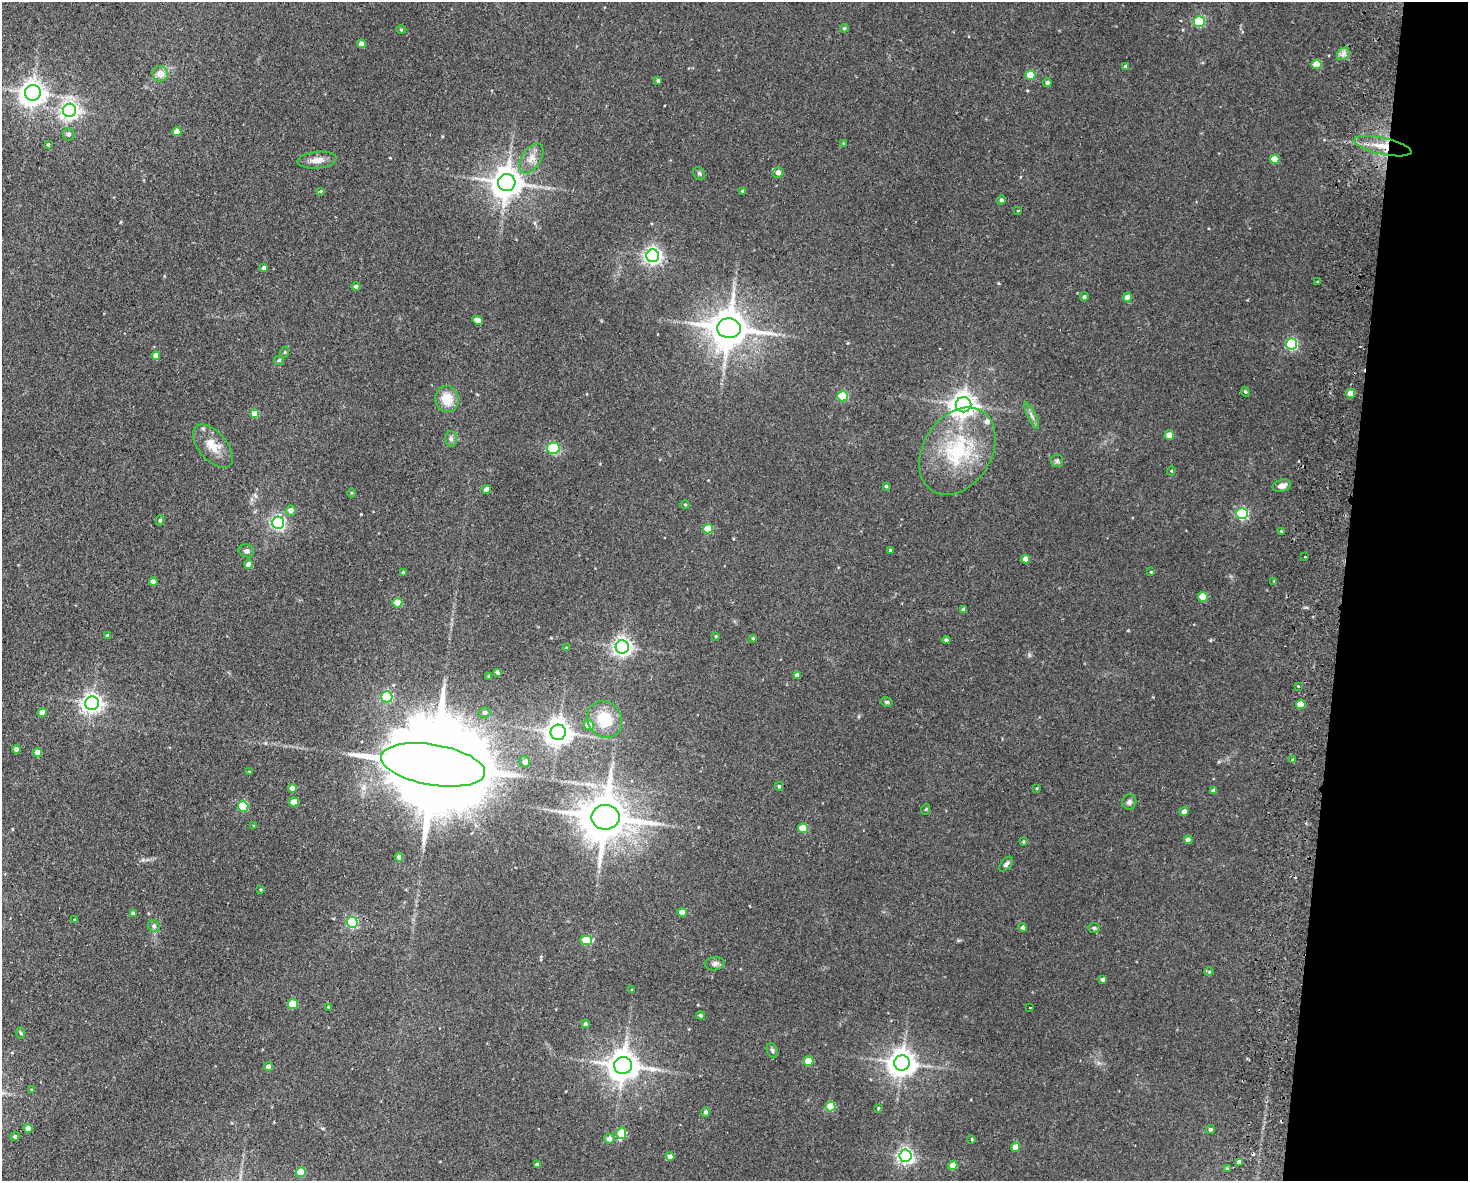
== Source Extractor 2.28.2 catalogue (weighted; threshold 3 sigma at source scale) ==
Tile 6 of 3 x 4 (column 3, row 2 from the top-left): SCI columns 3216-4681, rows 2369-3547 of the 4852 x 4736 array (HDU 1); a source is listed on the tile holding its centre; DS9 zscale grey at full resolution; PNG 1470 x 1183 px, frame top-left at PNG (2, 2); each listed source drawn as its Kron ellipse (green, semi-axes under 4 px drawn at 4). Shown black and unused: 9% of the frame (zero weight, under 2 of 3 exposures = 3% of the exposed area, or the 3 px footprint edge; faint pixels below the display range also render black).
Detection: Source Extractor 2.28.2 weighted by HDU 2 'WHT'; one run over the whole footprint, this tile lists its part. Background 0.143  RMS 0.0074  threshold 0.0332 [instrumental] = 3 sigma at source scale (4.5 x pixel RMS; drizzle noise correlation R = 1.50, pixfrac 1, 0.05/0.05 arcsec/px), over >= 5 px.
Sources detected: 166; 3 cosmic-ray / hot-pixel residue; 1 long thin detection or spike segment (spike, bleed or trail) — neither listed nor drawn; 2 inside a brighter listed object's ellipse — not listed separately; the other 160 listed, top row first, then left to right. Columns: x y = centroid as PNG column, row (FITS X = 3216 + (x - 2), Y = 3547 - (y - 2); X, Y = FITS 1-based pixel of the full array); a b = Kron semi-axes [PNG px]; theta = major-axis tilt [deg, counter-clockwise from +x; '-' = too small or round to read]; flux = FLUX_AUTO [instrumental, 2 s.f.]
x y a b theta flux
1199 22 5 5 - 52
844 28 4 4 - 0.93
401 30 5 3 - 0.76
362 44 4 4 - 5.9
1343 54 7 5 45 2.6
1316 64 5 4 - 18
1125 66 4 4 - 1.7
160 74 8 8 - 6.7
1031 75 5 5 - 18
658 81 4 4 - 1.4
1047 83 4 4 - 2
33 93 8 7 - 720
69 110 7 6 - 310
177 132 4 4 - 7.4
68 134 6 6 - 2.7
843 143 4 3 - 0.51
48 145 4 3 - 1.1
1383 146 29 8 -12 15
531 158 17 9 57 7.2
1274 159 5 4 - 14
317 160 19 8 6 6.4
778 172 5 5 - 4.6
699 173 7 5 -55 1.5
507 183 9 8 - 1200
321 191 4 3 - 0.68
743 191 4 3 - 2.1
1001 200 4 4 - 1.5
1018 211 3 3 - 0.71
653 256 6 6 - 290
264 268 4 4 - 3
1317 282 3 2 - 0.86
356 287 4 4 - 2.1
1084 297 4 4 - 1.4
1127 297 4 4 - 7.1
478 320 5 4 - 4.6
729 328 12 10 -6 2200
1292 344 5 5 - 81
285 352 6 3 72 0.77
156 356 4 4 - 6.1
279 360 5 5 - 0.97
1245 392 5 4 - 0.91
1351 393 4 4 - 11
842 396 5 5 - 44
447 399 13 12 - 14
963 405 8 7 - 710
255 414 4 4 - 11
1032 416 14 4 -65 2.5
1169 435 4 4 - 9.2
451 439 7 6 - 2.2
213 446 26 14 -49 14
553 448 6 6 - 26
957 451 47 34 58 63
1057 461 6 6 - 1.5
1171 471 4 4 - 0.77
886 486 4 3 - 0.98
1282 486 9 6 14 4.4
487 489 4 4 - 5.3
352 493 4 3 - 0.7
685 504 5 3 - 0.69
291 510 5 5 - 4.7
1242 514 6 5 - 99
160 520 5 4 - 1.3
278 523 6 6 - 170
708 529 5 5 - 19
1281 531 4 3 - 0.66
890 550 3 3 - 0.89
247 551 7 6 - 2.6
1305 557 3 3 - 1.3
1026 559 4 4 - 6.7
249 564 4 4 - 6.6
403 572 4 3 - 1.1
1151 572 4 3 - 0.57
1274 581 3 3 - 0.58
153 582 4 4 - 2.9
1203 597 5 5 - 20
397 603 5 5 - 16
964 610 4 3 - 2.4
108 636 4 4 - 3.3
716 636 4 3 - 0.66
753 638 4 4 - 0.88
946 640 4 3 - 1.6
622 647 6 6 - 340
566 648 4 4 - 0.89
497 672 4 3 - 1.4
797 675 4 4 - 3.7
488 677 4 3 - 0.8
1298 686 2 2 - 0.79
387 697 5 5 - 59
887 702 6 4 -14 1.2
92 703 7 6 - 400
1301 704 4 4 - 13
485 712 5 5 - 2.3
42 713 4 4 - 5.7
605 719 19 17 -59 22
589 725 5 5 - 11
558 732 7 7 - 760
16 749 4 4 - 4.2
37 752 4 4 - 4.9
1293 760 3 3 - 1.1
525 762 5 5 - 5
433 765 53 20 -9 24000
249 771 3 2 - 0.47
779 786 4 3 - 1.1
292 788 4 4 - 5.5
1037 788 4 2 - 0.59
1214 791 4 4 - 2.5
294 802 4 4 - 12
1129 802 8 7 - 2.4
243 807 5 5 - 43
926 809 5 3 - 0.88
1184 812 4 4 - 5.8
605 817 14 12 0 3200
254 826 4 2 - 0.51
803 828 5 5 - 19
1188 840 4 4 - 4.2
1023 842 4 3 - 0.82
399 857 4 4 - 3.2
1006 864 9 5 48 2
261 889 4 3 - 0.7
682 912 4 4 - 6
133 913 4 4 - 1.1
75 920 3 3 - 0.9
352 922 5 5 - 80
154 926 6 5 - 1.6
1023 927 4 4 - 2.1
1094 928 6 5 - 1.3
586 940 5 5 - 22
715 964 10 6 6 2.7
1209 972 4 4 - 0.72
1103 979 4 4 - 2
632 990 3 3 - 0.92
293 1004 5 5 - 21
328 1007 4 3 - 0.72
1030 1007 2 2 - 0.64
700 1015 4 4 - 1.3
585 1024 4 4 - 1.5
21 1033 5 3 - 0.78
772 1050 7 5 -72 1.6
808 1061 5 4 - 19
902 1063 8 7 - 890
623 1066 9 8 - 1200
268 1067 4 4 - 4.3
32 1090 4 3 - 0.68
830 1106 5 5 - 25
878 1108 3 3 - 1.3
706 1112 5 4 - 2
28 1128 4 4 - 6.1
1210 1129 4 4 - 1.2
621 1133 5 5 - 21
15 1137 4 4 - 1.6
609 1139 5 5 - 4.7
972 1139 3 2 - 0.72
1015 1147 4 4 - 11
905 1156 6 6 - 240
670 1157 4 4 - 4.7
1239 1162 4 4 - 2.6
537 1165 4 4 - 2.7
953 1166 4 4 - 10
1227 1168 4 3 - 0.83
301 1172 5 5 - 22
Overlapping masked pixels (flux is a lower limit): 1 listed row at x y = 1383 146